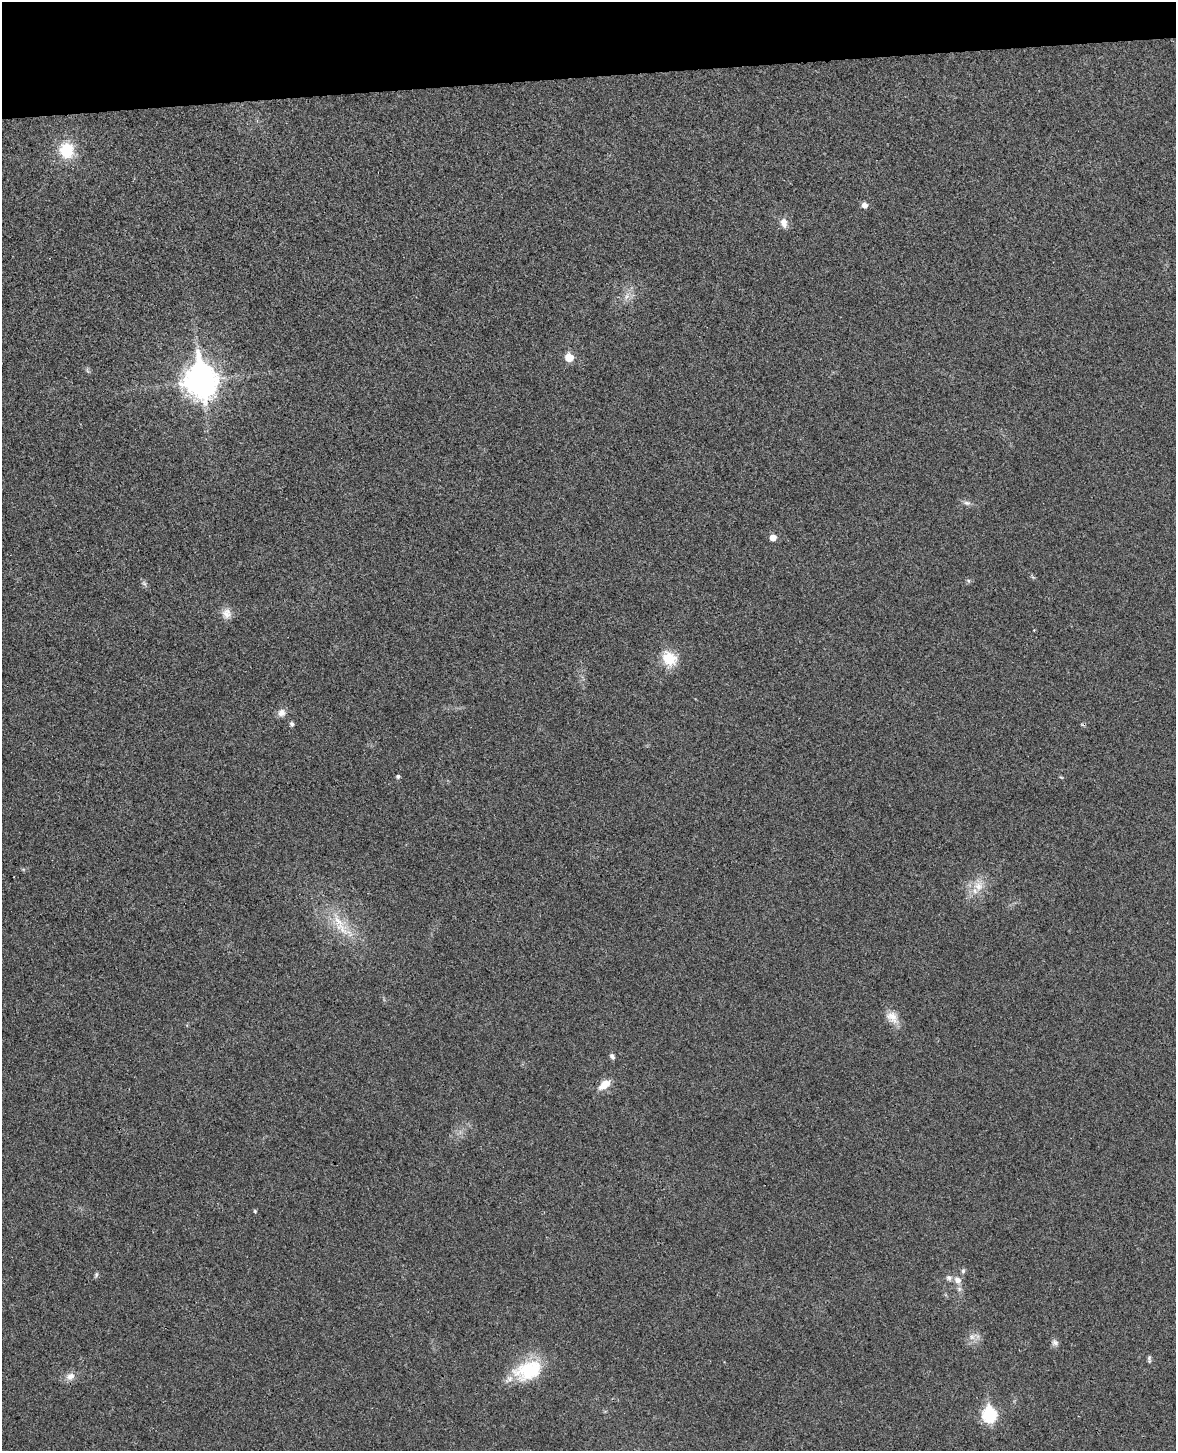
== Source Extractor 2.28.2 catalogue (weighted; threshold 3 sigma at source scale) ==
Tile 3 of 4 x 3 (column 3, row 1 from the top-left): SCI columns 2405-3578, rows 3044-4492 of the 4811 x 4744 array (HDU 1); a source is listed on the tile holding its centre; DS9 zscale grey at full resolution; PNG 1178 x 1453 px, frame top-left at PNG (2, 2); no overlay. Shown black and unused: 5% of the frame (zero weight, under 3 of 4 exposures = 6% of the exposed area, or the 3 px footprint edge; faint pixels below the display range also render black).
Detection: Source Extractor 2.28.2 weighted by HDU 2 'WHT'; one run over the whole footprint, this tile lists its part. Background 0.0202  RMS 0.0063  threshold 0.0282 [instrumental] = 3 sigma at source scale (4.5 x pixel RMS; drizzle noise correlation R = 1.50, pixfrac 1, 0.05/0.05 arcsec/px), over >= 5 px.
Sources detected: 37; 3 inside a brighter listed object's ellipse — not listed separately; the other 34 listed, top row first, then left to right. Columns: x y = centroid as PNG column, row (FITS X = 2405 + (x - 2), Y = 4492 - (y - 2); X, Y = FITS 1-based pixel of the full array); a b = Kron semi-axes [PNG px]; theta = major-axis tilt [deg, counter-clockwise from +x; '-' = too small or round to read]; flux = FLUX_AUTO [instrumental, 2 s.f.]
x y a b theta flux
66 150 18 17 - 23
864 205 6 6 - 3.7
784 223 12 8 -83 5.1
627 296 13 7 54 4.6
569 357 6 6 - 15
87 371 9 3 -69 0.92
201 380 13 10 -81 1100
967 503 11 6 -15 2.5
773 537 6 5 - 5.8
1033 577 8 3 -45 0.96
968 581 6 5 - 1.1
144 583 9 5 -53 1.6
227 614 15 13 -80 5.7
1034 630 3 3 - 0.41
669 659 20 16 -55 16
282 713 10 9 - 4.5
292 724 5 5 - 1.7
398 776 4 4 - 1.5
1061 777 7 3 -35 0.69
978 886 16 16 - 11
341 928 47 17 -34 25
892 1017 20 14 -47 8
612 1056 6 5 - 1.9
604 1085 15 9 37 8.4
255 1211 5 4 - 0.75
963 1271 7 5 75 1.4
96 1275 8 4 71 1.2
957 1280 11 9 -56 4.5
972 1337 14 9 28 4.8
1055 1343 10 8 -54 2.5
1149 1359 10 4 -90 1.4
528 1370 36 23 21 37
70 1376 12 9 28 5.2
989 1414 8 7 - 88